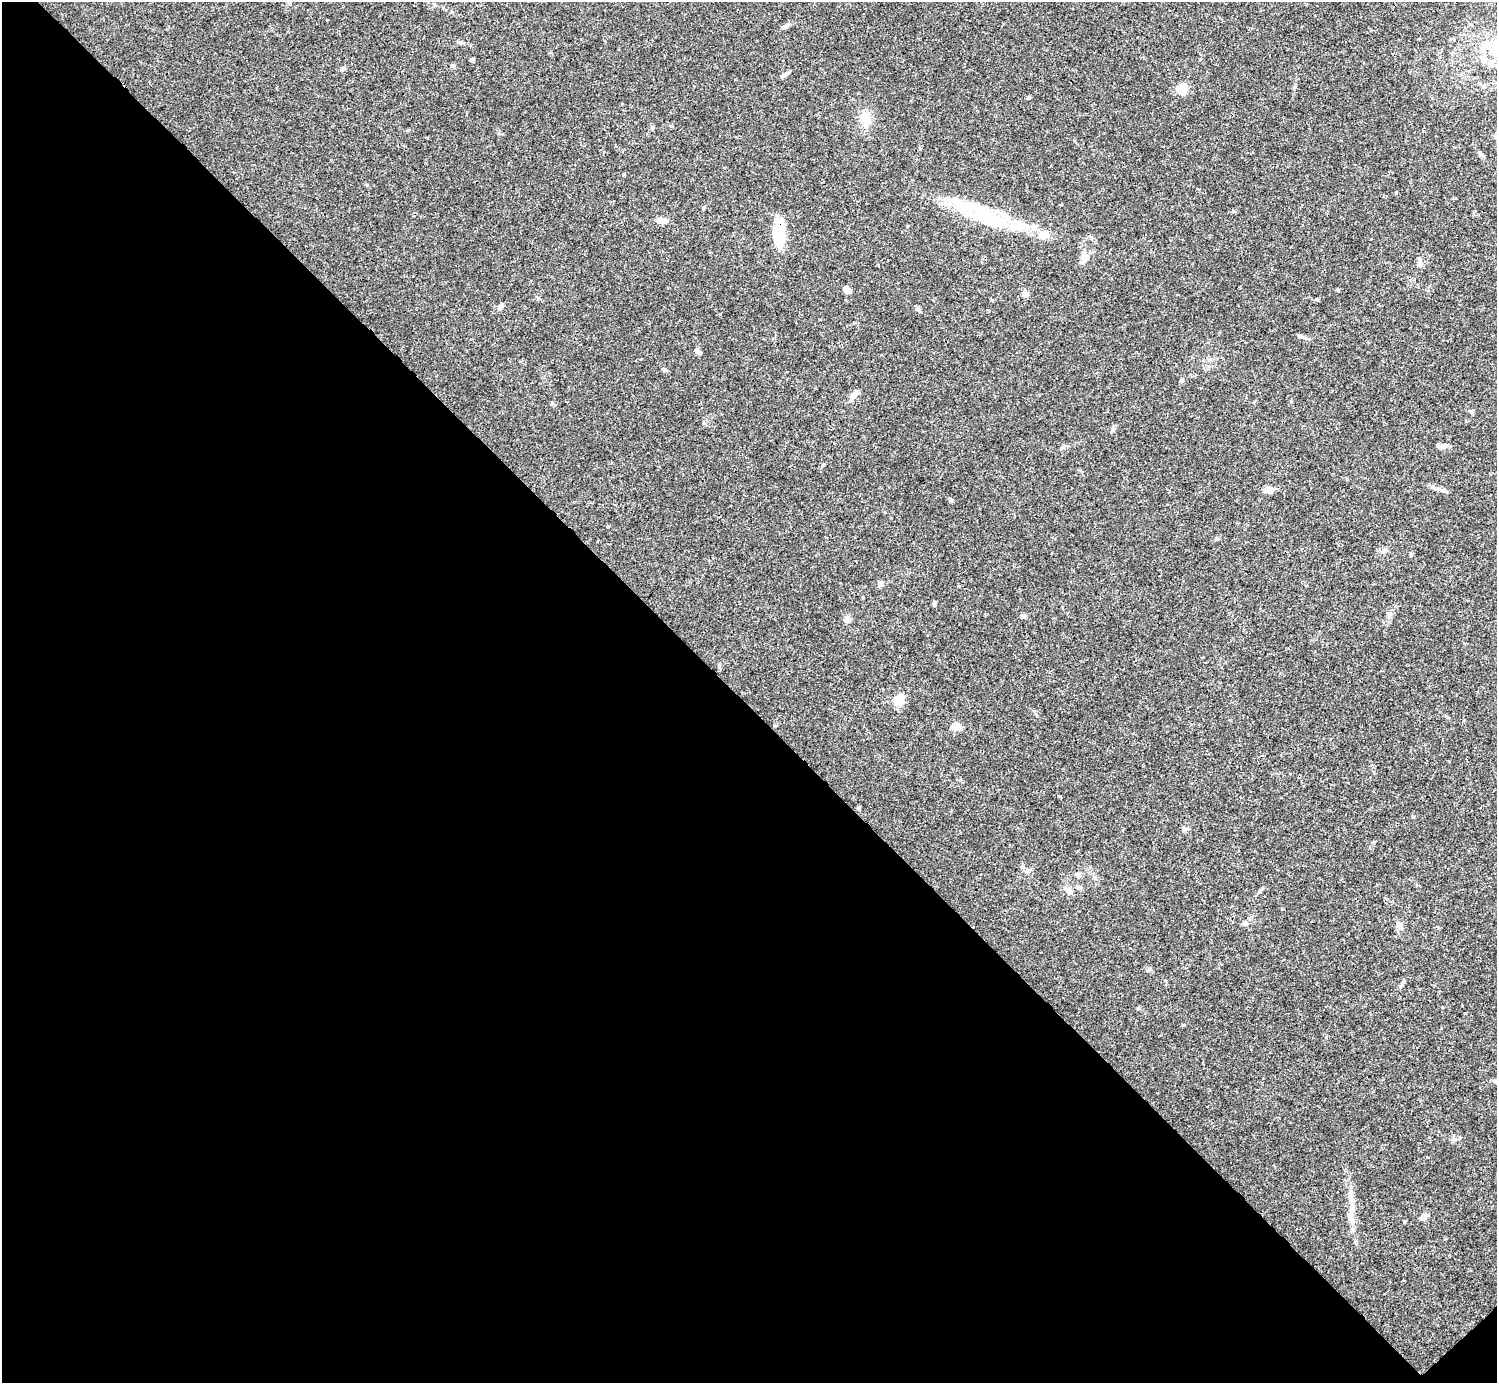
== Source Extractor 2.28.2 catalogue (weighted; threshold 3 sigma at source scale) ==
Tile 14 of 4 x 4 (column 2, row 4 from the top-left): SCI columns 1495-2989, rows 158-1538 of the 5982 x 5981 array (HDU 1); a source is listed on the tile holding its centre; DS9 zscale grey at full resolution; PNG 1499 x 1385 px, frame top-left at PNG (2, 2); no overlay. Shown black and unused: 49% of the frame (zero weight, under 3 of 4 exposures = <1% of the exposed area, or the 3 px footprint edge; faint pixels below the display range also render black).
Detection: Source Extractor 2.28.2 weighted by HDU 2 'WHT'; one run over the whole footprint, this tile lists its part. Background 0.0165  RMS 0.0022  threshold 0.00978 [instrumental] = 3 sigma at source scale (4.5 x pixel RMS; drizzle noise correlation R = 1.50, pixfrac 1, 0.05/0.05 arcsec/px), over >= 5 px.
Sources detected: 55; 1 inside a brighter object's white glare — not listed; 4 inside a brighter listed object's ellipse — not listed separately; the other 50 listed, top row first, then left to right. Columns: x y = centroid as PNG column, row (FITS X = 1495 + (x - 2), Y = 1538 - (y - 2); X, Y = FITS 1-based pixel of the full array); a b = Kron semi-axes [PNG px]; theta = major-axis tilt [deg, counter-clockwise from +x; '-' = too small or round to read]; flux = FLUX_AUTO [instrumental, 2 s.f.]
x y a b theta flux
785 26 12 5 32 0.66
1496 41 11 7 2 1.5
472 60 4 4 - 0.45
453 66 6 4 -90 0.32
343 69 7 5 33 0.43
784 75 12 4 33 0.6
1182 90 13 10 73 2.9
1029 97 4 4 - 0.24
865 118 18 13 -66 2.8
652 127 6 5 - 0.35
1482 155 10 3 -40 0.41
1396 193 4 3 - 0.19
704 207 5 4 - 0.24
661 220 12 6 -1 1.7
990 220 53 17 -18 13
1043 234 13 10 14 1.8
779 235 28 10 -87 9.3
1083 261 17 5 41 0.96
847 290 9 6 -40 1.2
1025 294 7 6 - 0.95
1317 299 4 3 - 0.31
500 307 10 6 50 0.77
918 309 8 4 -88 0.4
1301 336 10 4 -24 0.53
697 351 10 5 -43 0.61
664 370 5 5 - 0.32
1181 380 5 4 - 0.3
855 394 16 7 40 1.2
1113 429 7 5 69 0.42
1445 445 9 5 0 0.72
1062 448 6 4 19 0.34
1436 488 18 5 -21 1.1
1268 490 13 6 5 1.6
1384 550 7 6 - 0.57
881 583 6 6 - 0.7
934 604 6 4 78 0.36
1023 616 7 4 1 0.38
847 620 8 7 - 0.89
899 700 17 12 68 2.2
955 726 9 7 -13 2.6
1184 829 6 4 17 0.37
1028 871 8 7 - 0.69
1078 875 8 6 -50 0.7
1069 891 9 8 - 1.2
1245 924 8 6 9 0.56
1400 926 9 7 -78 0.87
1400 986 5 4 - 0.26
1495 1081 6 5 - 0.42
1351 1209 16 7 -89 1.8
1423 1217 7 6 - 1.2
Overlapping masked pixels (flux is a lower limit): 1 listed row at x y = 779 235
Isophote crosses this tile's border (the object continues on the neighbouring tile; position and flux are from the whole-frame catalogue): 2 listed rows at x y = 1496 41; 1495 1081
Unlisted compact peaks at least as high as the median listed source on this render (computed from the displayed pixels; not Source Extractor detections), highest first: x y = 951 500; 624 174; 1413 817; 1404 1222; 367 185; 1411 555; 1338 290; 1233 211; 1060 796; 1217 539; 823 465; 552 403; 1419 259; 1282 909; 1150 969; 1138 1008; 1389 616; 1326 1037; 1183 1025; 1471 411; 1455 1139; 538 298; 704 423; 608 526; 992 300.